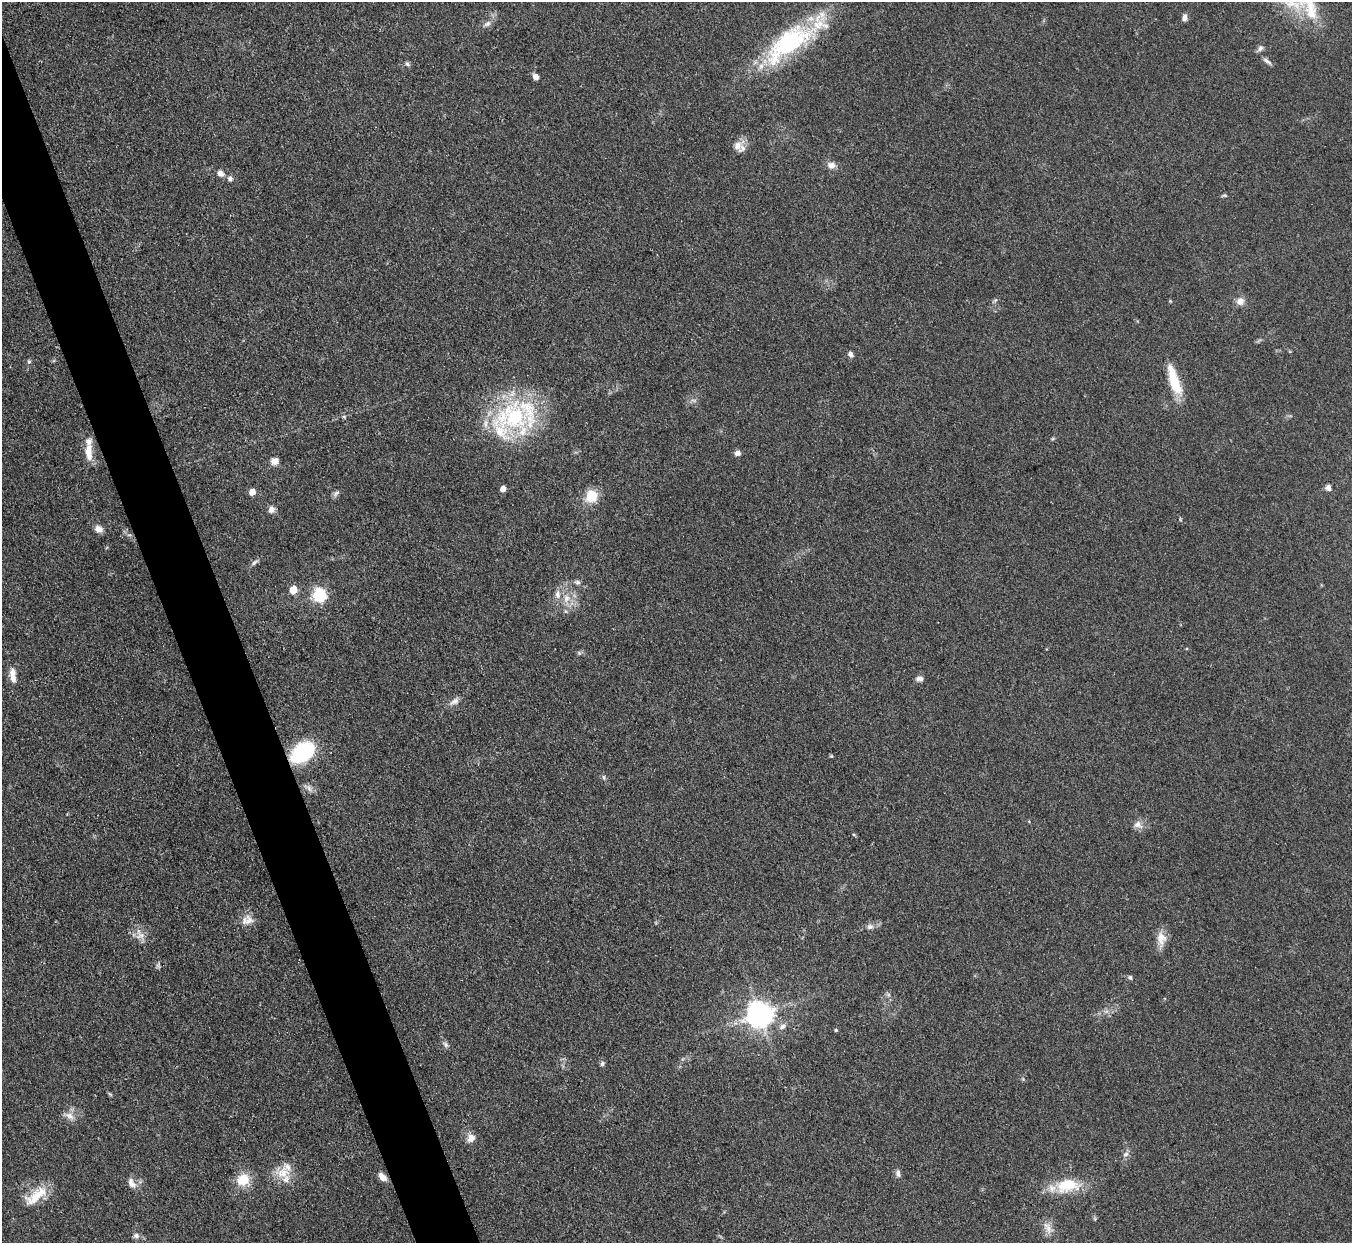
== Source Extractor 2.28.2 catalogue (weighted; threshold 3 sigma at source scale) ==
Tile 11 of 4 x 4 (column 3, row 3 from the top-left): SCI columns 2701-4050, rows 1516-2756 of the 5401 x 5387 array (HDU 1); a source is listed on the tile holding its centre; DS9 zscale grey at full resolution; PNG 1354 x 1245 px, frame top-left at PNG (2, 2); no overlay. Shown black and unused: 4% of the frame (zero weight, under 3 of 4 exposures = <1% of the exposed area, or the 3 px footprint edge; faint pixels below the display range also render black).
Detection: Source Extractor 2.28.2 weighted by HDU 2 'WHT'; one run over the whole footprint, this tile lists its part. Background 0.111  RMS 0.0067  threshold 0.0301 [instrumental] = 3 sigma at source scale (4.5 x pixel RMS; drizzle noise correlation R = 1.50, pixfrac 1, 0.05/0.05 arcsec/px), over >= 5 px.
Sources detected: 78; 1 too faint to see at this stretch — not listed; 6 inside a brighter listed object's ellipse — not listed separately; the other 71 listed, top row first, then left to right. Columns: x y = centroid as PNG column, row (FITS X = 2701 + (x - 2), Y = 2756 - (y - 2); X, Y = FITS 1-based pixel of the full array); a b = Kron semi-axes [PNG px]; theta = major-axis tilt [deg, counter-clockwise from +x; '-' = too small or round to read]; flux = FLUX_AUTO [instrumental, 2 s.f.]
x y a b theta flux
1309 7 64 22 -53 38
1185 17 8 5 88 2.7
487 24 11 7 32 3
788 43 70 27 38 92
1260 48 11 6 46 2.1
1267 61 14 5 -34 2.3
407 64 7 5 -45 1.6
536 77 6 5 - 3.8
738 146 17 11 44 6.5
831 165 11 8 -14 4.4
221 173 8 6 -44 3.6
230 179 8 7 - 2.1
1224 196 8 4 9 0.99
995 300 7 4 44 1.2
1170 301 5 4 - 0.67
1240 301 9 9 - 4.9
851 354 7 6 - 2.7
29 362 7 5 89 1.2
1174 380 38 11 -71 22
694 400 10 4 -13 1.6
344 416 6 4 -1 0.92
514 417 53 42 7 91
88 452 22 9 -88 11
737 453 7 6 - 2.7
275 461 9 8 - 4.3
1328 487 8 7 - 2.5
503 489 5 4 - 5.3
252 492 5 5 - 7.3
336 493 11 6 48 2
592 496 12 10 65 18
271 509 9 8 - 3.2
1180 519 6 3 -73 0.68
98 529 10 8 -20 4.6
254 562 11 5 38 2.1
577 582 8 6 -23 1.9
293 590 5 5 - 19
319 595 6 6 - 120
566 598 11 10 - 7
565 611 6 4 -71 1
579 653 6 4 -45 1.1
12 673 14 9 88 5.4
919 678 9 7 -11 2.7
454 701 15 8 28 3.9
302 752 21 14 37 60
831 756 5 5 - 0.74
604 777 7 4 -72 1.3
309 788 13 7 -41 3.1
1138 825 13 10 -27 4.6
249 920 15 13 -60 6.4
870 927 9 7 15 2.8
140 936 14 10 19 5.6
1161 939 21 12 -89 8
1130 977 6 5 - 1.2
760 1015 8 8 - 830
782 1026 11 7 31 3.3
836 1030 5 4 - 0.84
445 1044 10 6 -43 2.1
602 1064 7 5 63 1.5
110 1094 7 4 -44 0.92
69 1116 17 8 -23 5.1
471 1138 12 11 - 5
1126 1154 8 6 17 2.1
283 1173 24 17 -11 14
898 1173 10 6 -81 2.3
382 1177 11 6 -46 5.3
243 1180 13 12 - 17
132 1183 16 9 -58 5
1067 1185 32 17 6 25
36 1196 31 15 34 18
1048 1228 19 10 -61 6.5
136 1236 9 7 -16 2.4
Overlapping masked pixels (flux is a lower limit): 1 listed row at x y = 302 752
Isophote crosses this tile's border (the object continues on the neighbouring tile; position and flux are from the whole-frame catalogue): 1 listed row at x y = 1309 7